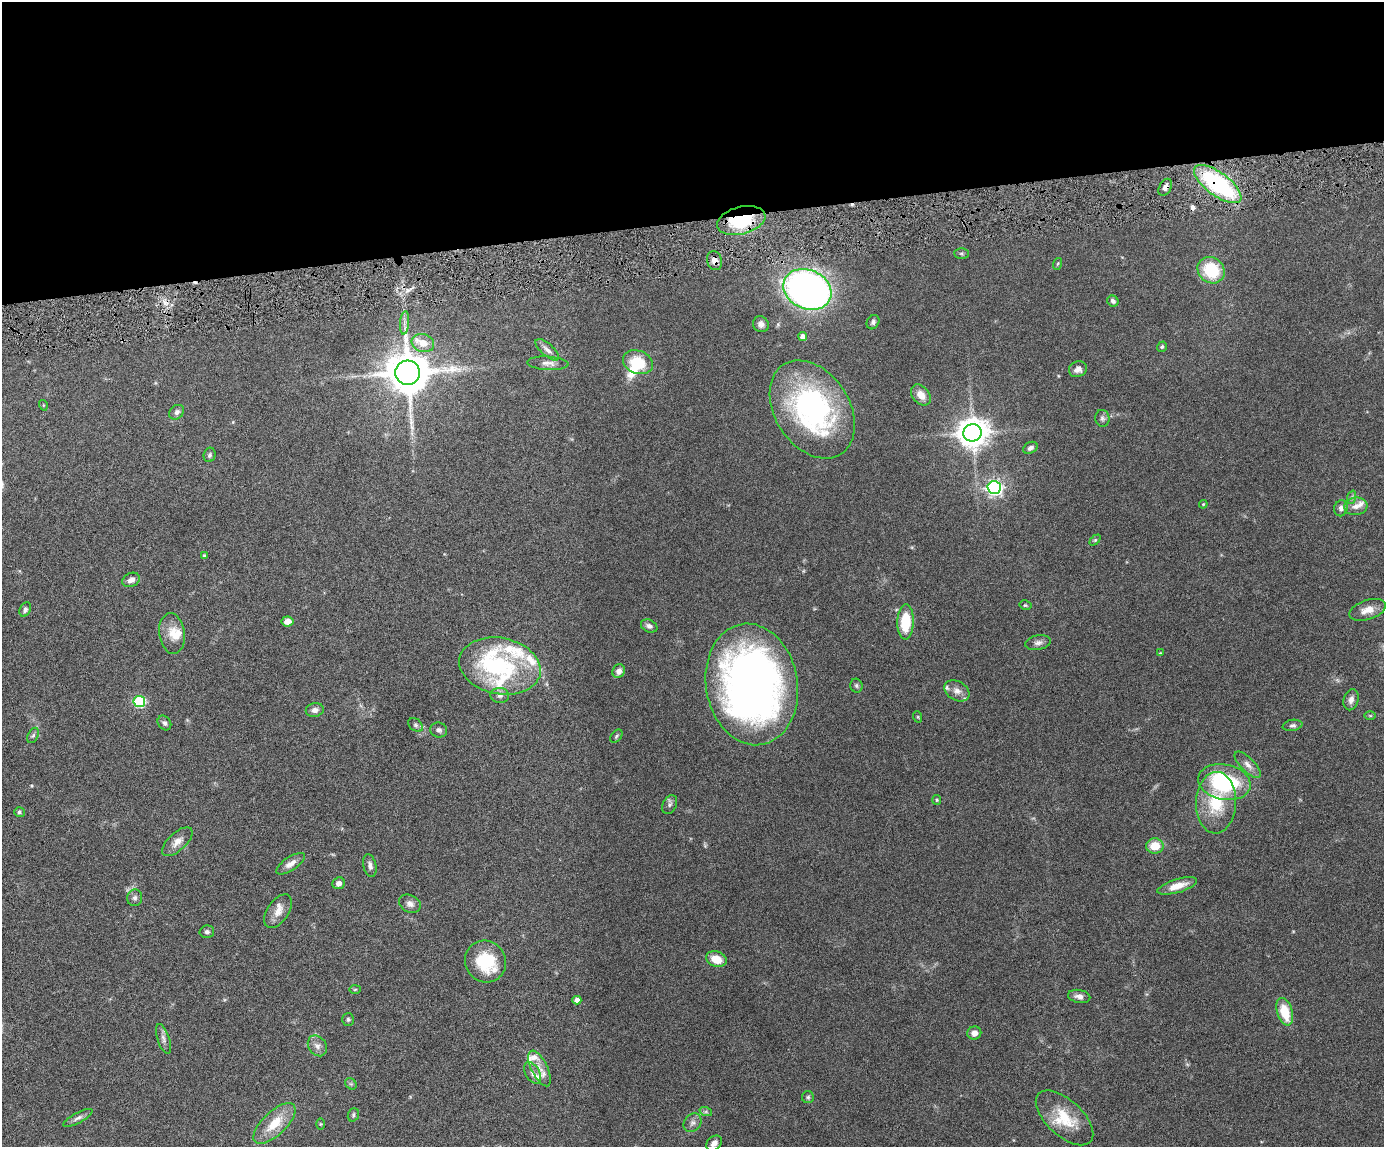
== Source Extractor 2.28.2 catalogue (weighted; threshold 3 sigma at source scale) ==
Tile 2 of 3 x 4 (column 2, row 1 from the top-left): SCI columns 1622-3003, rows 3438-4582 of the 4519 x 4583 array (HDU 1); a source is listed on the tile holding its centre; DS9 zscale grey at full resolution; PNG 1386 x 1149 px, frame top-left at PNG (2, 2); each listed source drawn as its Kron ellipse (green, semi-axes under 4 px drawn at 4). Shown black and unused: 19% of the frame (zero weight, under 4 of 8 exposures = <1% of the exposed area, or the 3 px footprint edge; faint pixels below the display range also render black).
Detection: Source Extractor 2.28.2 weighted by HDU 2 'WHT'; one run over the whole footprint, this tile lists its part. Background 0.0445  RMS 0.0037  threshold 0.0153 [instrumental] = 3 sigma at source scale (4.09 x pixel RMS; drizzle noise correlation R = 1.36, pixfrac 0.8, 0.05/0.05 arcsec/px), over >= 5 px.
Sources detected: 120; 1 too faint to see at this stretch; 2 inside a brighter object's white glare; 4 cosmic-ray / hot-pixel residue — neither listed nor drawn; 13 inside a brighter listed object's ellipse — not listed separately; the other 100 listed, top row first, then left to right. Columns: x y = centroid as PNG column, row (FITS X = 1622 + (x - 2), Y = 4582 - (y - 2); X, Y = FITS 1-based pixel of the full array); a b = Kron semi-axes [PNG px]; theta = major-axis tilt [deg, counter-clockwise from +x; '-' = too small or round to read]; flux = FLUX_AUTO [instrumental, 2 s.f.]
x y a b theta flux
1218 184 28 11 -36 46
1165 187 9 6 63 1.8
741 220 24 13 14 20
961 253 7 5 0 0.58
714 261 9 7 -73 2.2
1057 264 6 4 70 0.42
1211 270 14 12 -42 15
807 289 25 19 -24 180
1113 301 6 5 - 1
873 322 7 6 - 0.87
404 323 12 4 85 1.4
761 324 8 7 - 1.4
803 337 4 4 - 1.7
423 343 11 9 -19 4.3
1162 347 5 4 - 0.51
547 350 15 6 -41 1.7
638 362 15 11 -22 11
548 363 20 6 -3 2
1078 369 9 7 23 2.1
408 373 12 12 - 1300
921 395 12 8 -49 3.4
43 405 5 3 - 0.29
812 409 53 37 -57 72
176 412 8 6 39 1.2
1102 418 8 7 - 0.97
972 433 9 8 - 540
1030 448 7 5 30 1.2
210 455 7 6 - 0.83
994 488 7 6 - 95
1352 497 7 4 70 0.65
1203 504 4 3 - 0.33
1356 506 12 8 6 2.3
1341 508 8 6 69 1.4
1095 540 6 4 44 0.51
204 556 4 4 - 0.67
131 580 9 6 23 1.9
1025 605 6 4 -13 0.47
25 609 7 5 63 1
1368 610 19 9 18 3.7
287 621 6 5 - 2.4
905 622 17 8 88 12
649 626 8 6 -25 1.2
172 634 20 13 -82 4.6
1038 643 13 7 11 1.5
1160 653 4 4 - 0.28
500 666 41 28 -12 31
619 671 7 6 - 1.7
752 684 61 46 -80 220
856 686 7 6 - 0.7
957 691 13 9 -31 2.3
500 695 9 7 -4 1.5
1351 700 11 7 74 1.7
139 701 6 5 - 30
315 710 9 7 11 1.5
1370 716 6 4 -1 0.38
918 717 6 3 -72 0.32
164 723 8 6 -54 0.97
415 725 8 5 -41 0.81
1292 725 10 5 10 0.92
439 730 8 7 - 1
33 735 8 5 62 0.72
616 736 7 5 52 0.56
1248 765 17 7 -45 2.3
1224 782 26 17 -11 34
937 800 5 4 - 0.44
1216 803 31 20 88 15
670 804 10 7 66 1.1
19 812 5 5 - 0.62
177 842 19 9 43 2.8
1155 846 8 7 - 5.7
290 864 16 6 33 2.2
370 866 11 6 -78 1.4
339 883 6 5 - 1.5
1177 886 20 6 17 4.6
135 898 8 7 - 1.1
410 904 11 8 -26 1.8
278 911 19 11 55 3.5
207 932 7 6 - 0.92
716 959 10 7 -20 5.3
485 961 21 20 - 16
355 989 6 4 2 0.42
1079 996 11 6 -10 1.8
577 1000 4 4 - 2
1285 1012 14 7 -73 9.4
348 1019 6 6 - 0.64
974 1033 7 6 - 1.7
163 1039 15 6 -72 1.6
317 1046 11 8 -54 1.9
540 1068 19 8 -63 3.5
533 1073 12 7 -59 1.6
351 1084 6 5 - 0.59
808 1097 6 6 - 0.62
706 1112 6 4 -18 0.6
353 1115 7 5 69 0.73
78 1118 16 5 28 1.4
1064 1118 35 18 -43 12
274 1123 27 11 44 8.2
693 1123 10 8 50 1.5
320 1124 5 3 - 0.32
714 1143 9 6 45 1.9
Overlapping masked pixels (flux is a lower limit): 4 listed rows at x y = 1218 184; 1165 187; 741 220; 714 261